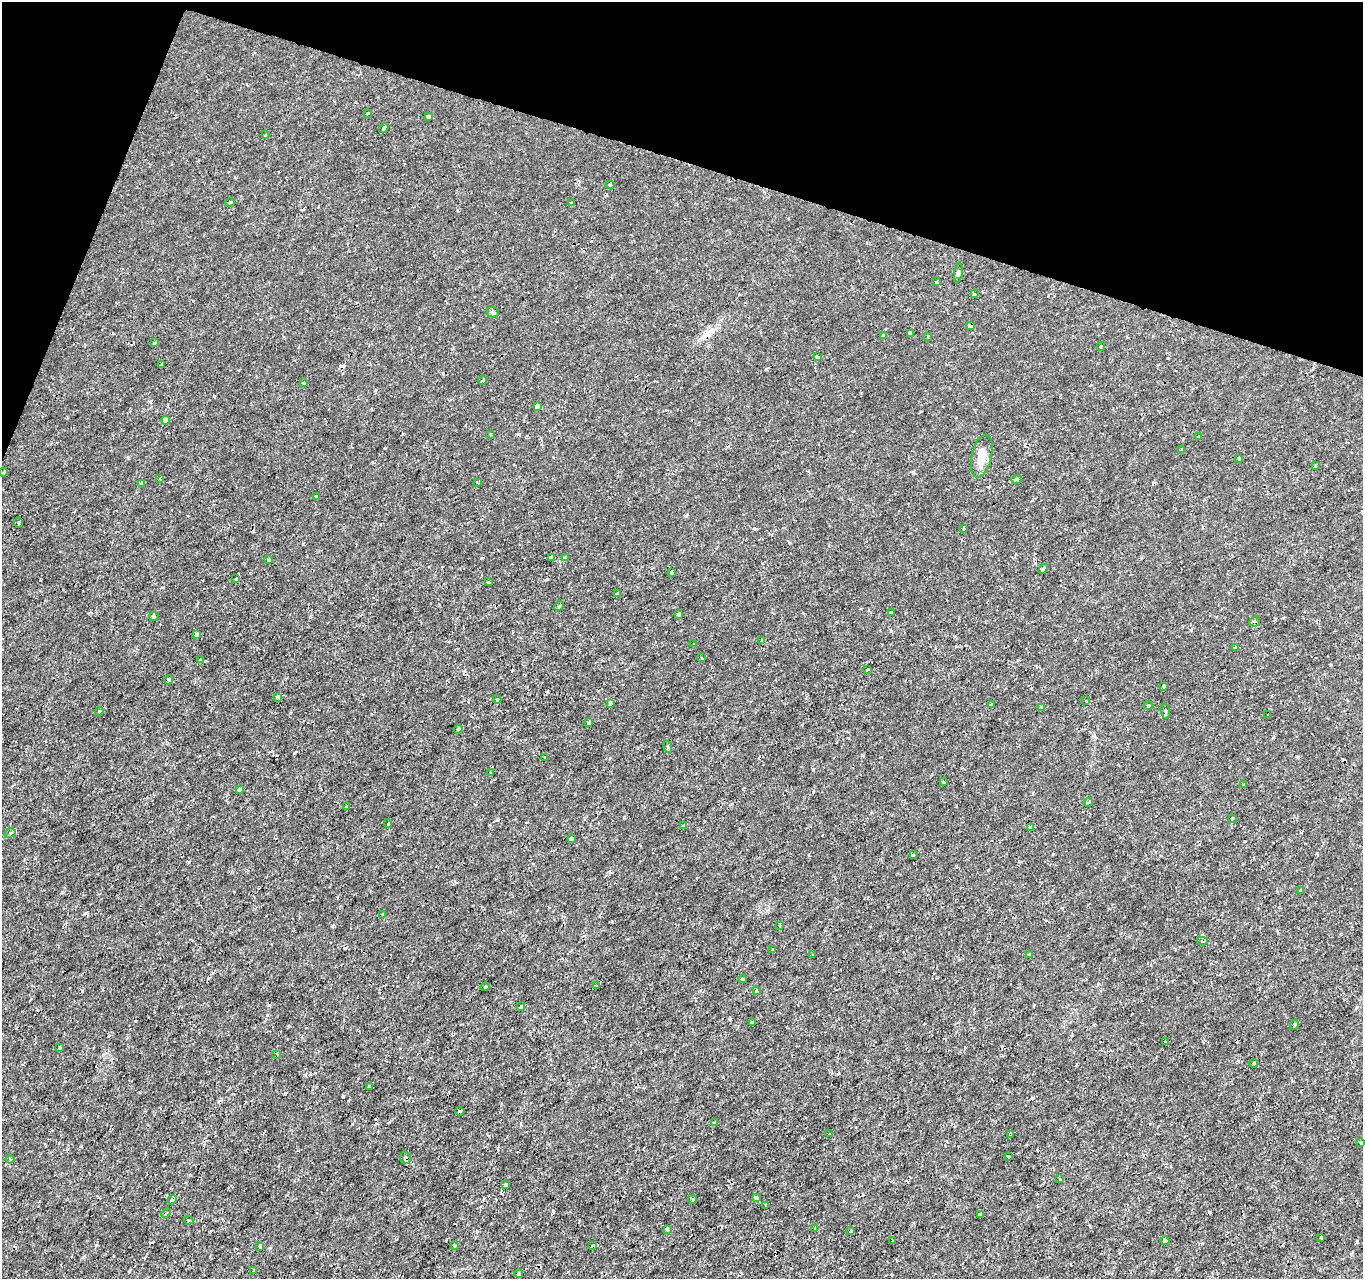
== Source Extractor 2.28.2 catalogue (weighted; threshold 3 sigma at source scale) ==
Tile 2 of 4 x 4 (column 2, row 1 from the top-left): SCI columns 1362-2722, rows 4045-5321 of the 5451 x 5597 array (HDU 1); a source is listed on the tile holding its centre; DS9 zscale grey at full resolution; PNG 1365 x 1281 px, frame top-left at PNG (2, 2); each listed source drawn as its Kron ellipse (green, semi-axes under 4 px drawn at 4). Shown black and unused: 15% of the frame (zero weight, under 2 of 3 exposures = <1% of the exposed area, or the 3 px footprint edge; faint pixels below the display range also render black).
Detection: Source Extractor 2.28.2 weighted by HDU 2 'WHT'; one run over the whole footprint, this tile lists its part. Background -7.05e-05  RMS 9.5e-04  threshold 0.00429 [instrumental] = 3 sigma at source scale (4.5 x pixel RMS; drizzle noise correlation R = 1.50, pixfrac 1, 0.0396/0.0396 arcsec/px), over >= 5 px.
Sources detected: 149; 15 cosmic-ray / hot-pixel residue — neither listed nor drawn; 1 inside a brighter listed object's ellipse — not listed separately; the other 133 listed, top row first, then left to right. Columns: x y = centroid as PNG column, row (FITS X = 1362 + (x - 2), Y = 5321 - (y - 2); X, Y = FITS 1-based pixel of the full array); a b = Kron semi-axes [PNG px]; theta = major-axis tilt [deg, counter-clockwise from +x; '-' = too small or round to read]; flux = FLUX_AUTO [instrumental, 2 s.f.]
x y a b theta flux
368 113 4 3 - 0.096
428 116 3 3 - 0.38
384 128 5 3 - 0.11
265 135 3 2 - 0.18
610 185 4 3 - 0.15
230 202 4 3 - 0.17
572 203 3 2 - 0.13
958 273 10 3 82 0.16
937 282 4 3 - 0.11
974 294 4 3 - 0.17
493 312 6 5 - 0.17
970 326 4 3 - 0.38
910 333 3 3 - 0.39
884 335 4 3 - 0.46
928 336 4 2 - 0.077
155 343 3 3 - 0.2
1101 346 4 3 - 0.14
817 357 3 2 - 0.13
161 364 3 3 - 1.1
483 381 4 3 - 0.13
304 383 3 2 - 0.13
537 406 4 4 - 0.94
166 420 4 4 - 1.2
491 434 3 2 - 0.083
1199 437 3 3 - 0.22
1182 449 4 3 - 0.19
982 456 22 10 77 1.5
1239 458 3 3 - 0.12
1315 466 3 2 - 0.12
4 472 4 3 - 0.092
160 478 3 2 - 0.09
1017 479 5 4 - 0.17
477 482 4 2 - 0.086
142 483 3 3 - 0.54
316 497 3 3 - 0.36
18 523 5 2 - 0.13
964 528 3 2 - 0.2
551 557 4 4 - 0.22
565 558 4 3 - 0.51
268 559 3 3 - 0.15
1043 569 5 3 - 0.13
671 572 3 3 - 0.19
236 579 3 3 - 0.18
489 582 4 2 - 0.073
617 593 4 3 - 0.14
559 606 5 3 - 0.11
892 613 4 3 - 0.16
678 614 4 3 - 0.17
154 617 5 4 - 0.18
1255 621 5 5 - 0.23
196 635 3 3 - 0.26
761 641 4 3 - 0.11
694 644 3 3 - 0.24
1235 648 3 3 - 0.36
701 658 3 2 - 0.09
200 659 4 3 - 0.086
867 669 3 3 - 0.096
169 680 5 4 - 0.63
1164 686 3 3 - 0.39
277 697 4 3 - 0.31
497 699 4 3 - 0.11
1086 701 3 2 - 0.14
610 703 4 3 - 0.32
991 705 3 3 - 0.14
1148 705 5 3 - 0.13
1042 707 4 3 - 0.32
99 711 4 4 - 0.11
1165 711 8 4 -79 0.21
1268 714 3 2 - 0.07
589 722 3 3 - 0.26
458 729 4 4 - 0.13
668 747 6 3 -73 0.13
545 757 3 3 - 0.1
491 773 3 3 - 0.082
943 782 3 3 - 0.19
1244 784 3 3 - 0.1
239 789 3 3 - 0.35
1088 802 4 3 - 0.12
347 807 4 3 - 0.15
1232 818 3 3 - 0.096
388 824 4 4 - 0.11
683 826 4 3 - 0.49
1030 827 4 3 - 0.64
10 833 6 4 17 0.19
571 838 4 3 - 0.4
913 855 3 3 - 0.18
1300 890 4 3 - 0.09
383 914 3 2 - 0.094
780 925 4 3 - 0.12
1202 941 5 4 - 0.11
773 950 4 3 - 0.3
813 955 2 2 - 0.096
1029 955 3 3 - 0.14
743 979 4 3 - 0.14
597 986 3 3 - 0.11
485 987 5 3 - 0.11
756 991 3 3 - 0.28
521 1007 4 3 - 0.33
752 1023 3 3 - 0.25
1294 1025 5 3 - 0.13
1165 1042 4 3 - 0.11
60 1048 4 2 - 0.089
277 1054 4 3 - 0.11
1254 1063 4 3 - 0.14
369 1086 3 3 - 0.26
460 1111 4 3 - 0.16
715 1123 4 3 - 0.17
829 1134 3 3 - 0.28
1011 1135 3 3 - 0.13
1361 1143 3 2 - 0.12
1008 1156 3 3 - 0.16
405 1158 6 5 - 0.26
10 1159 4 3 - 0.089
1059 1179 3 2 - 0.097
506 1184 4 3 - 0.44
757 1198 4 3 - 0.4
692 1199 4 3 - 0.2
172 1200 5 4 - 0.26
766 1205 3 2 - 0.12
166 1213 5 3 - 0.11
981 1214 4 3 - 0.27
189 1220 5 3 - 0.14
815 1228 3 2 - 0.07
667 1229 3 3 - 0.27
851 1231 4 3 - 0.11
1321 1237 3 3 - 0.15
893 1241 3 2 - 0.08
1165 1241 4 4 - 0.76
454 1245 4 3 - 0.1
260 1246 3 3 - 0.17
592 1246 4 3 - 0.18
254 1271 4 4 - 0.14
519 1274 4 4 - 0.18
Overlapping masked pixels (flux is a lower limit): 2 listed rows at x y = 970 326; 405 1158
Unlisted compact peaks at least as high as the median listed source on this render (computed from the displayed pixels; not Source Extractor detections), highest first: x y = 332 926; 62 892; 285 1093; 482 558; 54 525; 547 579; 612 922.